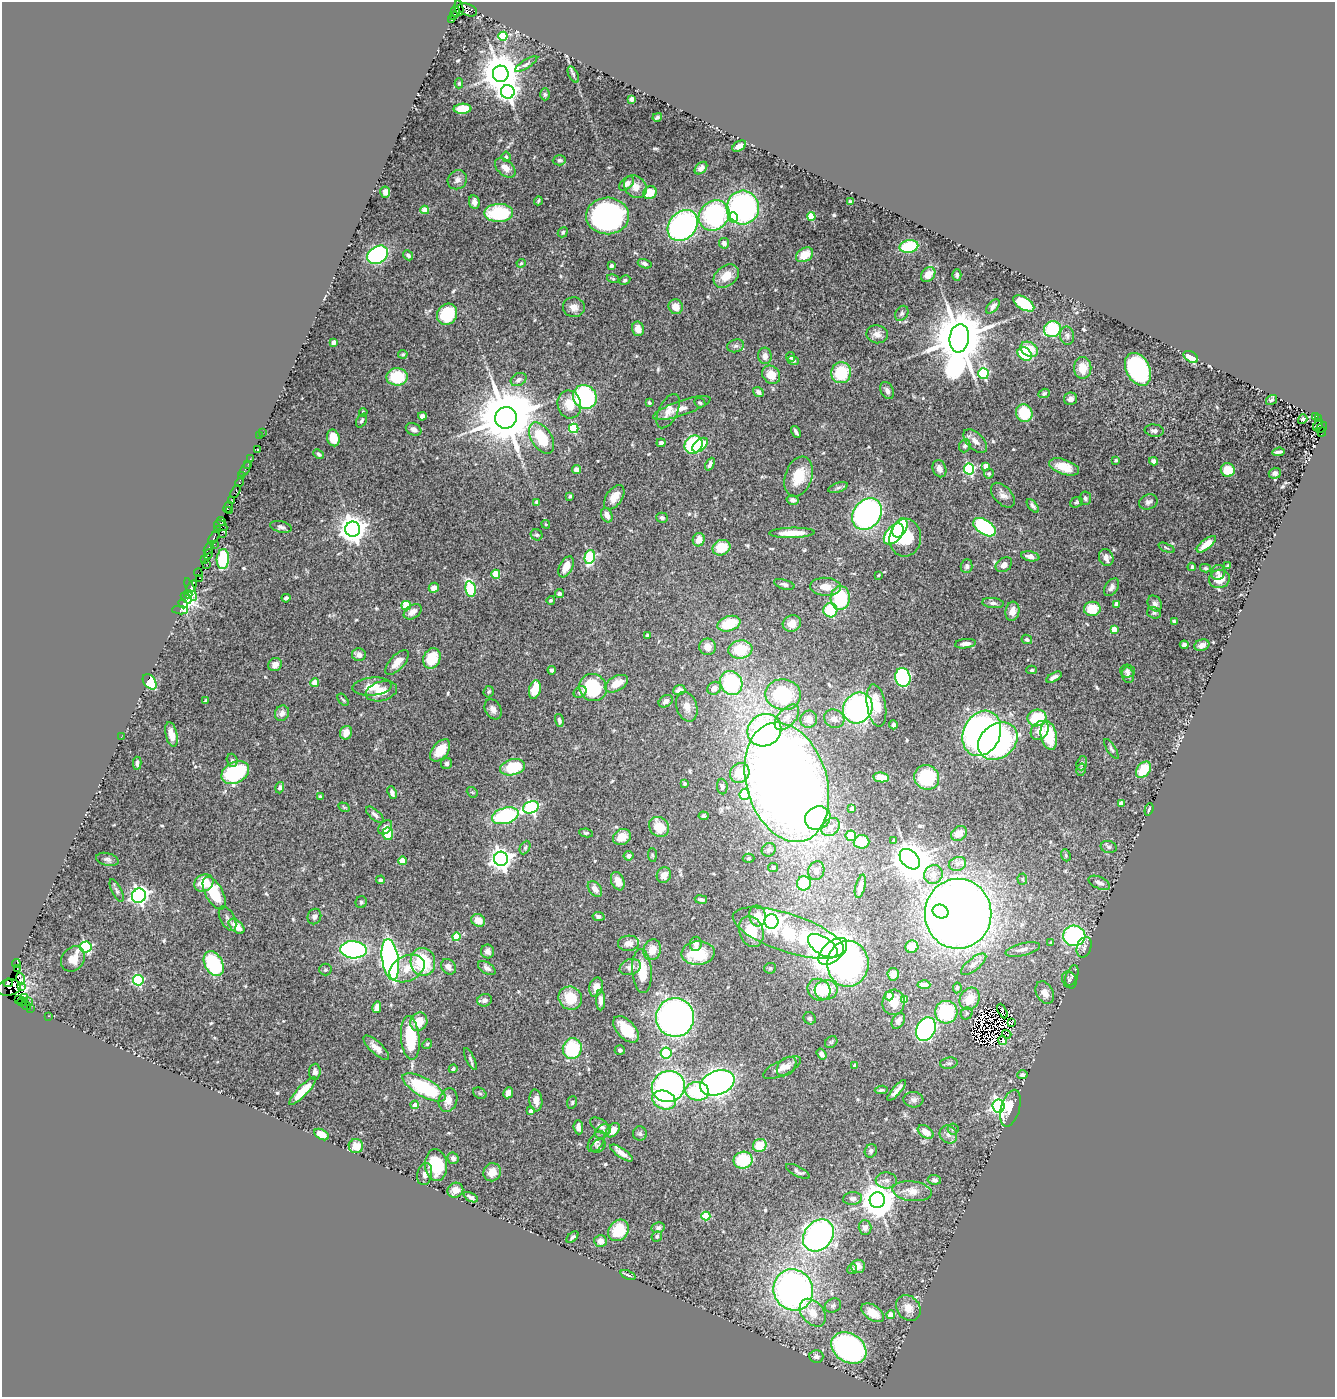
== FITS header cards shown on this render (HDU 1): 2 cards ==
NAXIS1  =                 1333
NAXIS2  =                 1395

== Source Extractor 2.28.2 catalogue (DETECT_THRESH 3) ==
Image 1333 x 1395 px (HDU 1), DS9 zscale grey, 1 PNG px = 1 image px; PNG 1337 x 1399 px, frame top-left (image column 1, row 1395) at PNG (2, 2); each listed source drawn as its Kron ellipse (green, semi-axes under 4 px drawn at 4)
Background 1.48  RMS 0.046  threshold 0.138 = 3 sigma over >= 5 px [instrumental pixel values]
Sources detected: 587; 12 with non-positive FLUX_AUTO (blend fragments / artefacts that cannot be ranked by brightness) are neither listed nor drawn; of the other 575, the 500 brightest by FLUX_AUTO listed and drawn (75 fainter detections omitted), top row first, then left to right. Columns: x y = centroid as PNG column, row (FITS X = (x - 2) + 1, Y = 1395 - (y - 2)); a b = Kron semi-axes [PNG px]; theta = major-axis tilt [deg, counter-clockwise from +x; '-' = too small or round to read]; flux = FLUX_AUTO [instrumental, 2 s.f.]
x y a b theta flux
459 8 8 3 -80 280
468 10 10 6 -23 580
455 11 5 2 - 75
454 16 3 3 - 56
451 20 3 3 - 870
503 36 4 4 - 140
526 64 13 4 33 8.4
501 74 8 8 - 10000
573 75 9 4 -63 6.4
459 83 5 4 - 4.2
508 92 7 7 - 1300
545 94 6 4 89 5.8
631 99 4 4 - 34
462 109 9 5 2 76
657 117 5 3 - 6.2
739 146 7 4 31 16
506 157 5 4 - 5
559 160 7 5 3 6.7
505 168 12 7 -41 26
701 168 7 5 45 12
457 180 10 9 - 14
627 184 9 5 42 16
635 187 12 10 -46 26
385 192 5 5 - 12
650 193 7 6 - 49
538 201 4 3 - 4.4
474 202 7 5 -82 13
850 202 3 3 - 4.7
743 207 17 16 - 660
425 210 4 4 - 60
499 213 14 9 1 180
714 215 16 14 43 500
608 216 21 18 2 990
811 216 4 4 - 110
733 217 5 5 - 86
683 226 17 13 49 790
563 232 5 4 - 5.7
724 243 5 4 - 21
909 247 9 6 11 140
378 255 11 8 33 440
408 255 6 4 -46 9.1
805 255 9 6 32 47
521 263 4 4 - 4.3
645 264 7 4 -18 9.2
611 266 4 3 - 16
928 274 8 6 50 27
957 275 6 4 90 7.3
726 276 14 10 39 52
613 279 6 4 -15 4.7
625 280 6 4 29 5.6
1024 303 12 6 -31 160
993 306 8 5 49 12
574 307 11 10 - 24
676 307 7 7 - 30
902 313 8 6 58 8.1
447 314 11 9 54 160
638 329 7 6 - 28
1052 329 8 8 - 190
877 334 11 9 -11 22
1067 336 9 7 -79 9.6
959 338 14 9 83 24000
333 342 4 3 - 21
735 346 9 6 15 9.3
1029 349 9 7 -31 50
403 354 5 3 - 4.6
1025 354 8 6 -38 160
765 356 8 7 - 18
790 357 5 4 - 6.3
1191 357 8 5 -33 74
793 360 5 4 - 8
1083 368 11 8 90 49
1138 369 17 11 -62 750
841 373 10 10 - 140
983 374 5 5 - 250
771 375 10 8 -49 46
397 377 10 8 2 140
519 380 8 6 30 14
887 391 9 6 -65 13
758 392 5 4 - 14
1044 393 5 4 - 6.3
585 397 12 11 - 390
1071 399 7 6 - 15
1271 400 6 4 34 5.3
649 403 3 3 - 4.8
700 403 6 4 -27 5.4
569 404 14 11 -78 58
682 408 30 7 19 37
668 411 18 9 64 30
363 412 4 3 - 7.4
1024 413 9 8 - 120
422 416 4 4 - 13
1315 417 3 3 - 170
506 418 11 10 - 25000
1303 419 5 4 - 6.6
1318 419 4 2 - 170
362 420 7 5 64 6.1
1318 425 6 3 61 450
1321 427 6 2 39 180
574 428 5 4 - 170
414 429 8 6 -27 12
1154 431 9 6 -7 12
262 432 2 2 - 27
796 432 6 3 -59 8.5
1322 432 5 4 - 170
260 436 2 2 - 16
333 438 8 6 -76 46
542 438 17 10 -58 120
975 441 14 8 -44 24
661 443 4 3 - 6.8
694 445 9 8 - 280
700 445 9 5 42 77
965 446 6 5 - 8.2
257 449 3 2 - 5.6
1279 452 6 3 6 8.9
319 454 6 4 -42 6.6
250 459 2 2 - 53
1116 460 4 3 - 4.4
1154 461 4 4 - 14
248 464 2 2 - 24
710 464 7 4 65 10
986 466 4 4 - 36
1064 467 15 7 -19 49
245 469 8 3 59 100
939 469 9 6 -68 17
969 469 5 5 - 350
576 470 4 4 - 17
1228 470 7 6 - 58
1275 473 6 5 - 12
989 474 5 5 - 6.3
242 476 3 2 - 22
799 476 20 13 71 88
239 482 4 3 - 200
838 488 10 4 18 8.3
235 491 7 4 59 370
1003 495 15 9 -47 20
570 496 4 3 - 4.4
614 497 14 8 56 38
1085 498 7 6 - 8.4
793 500 6 4 -14 12
232 501 3 2 - 94
537 502 4 3 - 8.7
1076 502 7 5 24 5.3
1148 502 9 7 21 12
1033 506 8 4 -51 8.9
228 507 6 3 63 240
230 511 3 3 - 120
867 514 17 13 53 800
607 515 7 5 -66 24
662 518 6 5 - 8
221 522 5 3 - 160
546 524 4 4 - 4.7
221 526 7 5 -30 390
281 527 11 5 -13 8.9
985 527 12 7 -34 290
900 528 10 6 62 91
218 529 3 2 - 58
353 529 7 7 - 4000
792 533 22 5 1 52
222 534 3 2 - 100
894 534 12 7 49 290
537 535 6 5 - 7.1
214 538 8 4 55 540
905 538 19 16 85 160
699 540 7 6 - 30
214 544 2 2 - 72
1206 544 11 5 39 40
209 548 7 3 61 290
721 548 9 7 23 75
1166 548 8 3 -23 5.3
208 554 6 3 58 190
1030 556 9 5 -11 17
590 557 7 5 79 270
1106 558 9 7 -67 19
223 559 10 6 86 150
205 560 4 3 - 110
206 564 2 2 - 32
1004 565 9 6 34 16
967 566 7 6 - 8.9
1228 566 4 3 - 4.5
566 567 11 6 63 40
1192 567 4 3 - 8.5
1205 568 5 4 - 4.6
1218 572 7 7 - 10
198 573 4 2 - 50
496 574 4 4 - 100
879 575 3 3 - 4.6
200 578 3 2 - 91
1219 579 10 9 - 42
784 584 10 4 -16 9.6
191 587 7 3 61 200
826 587 15 9 -4 42
1112 587 10 6 55 13
434 588 5 5 - 25
470 589 8 5 -79 250
191 590 12 3 -68 110
188 594 4 3 - 120
559 594 4 4 - 11
186 598 6 3 -48 190
286 598 4 4 - 10
840 598 12 9 87 180
551 600 4 4 - 4.6
993 603 11 5 -6 9.7
1155 603 8 6 -56 12
183 604 5 4 - 250
1116 604 4 3 - 24
406 606 4 4 - 130
1092 609 8 7 - 73
180 610 8 3 -3 46
830 610 7 7 - 130
1012 611 10 7 80 29
413 612 10 6 33 23
1154 613 7 5 -17 6.2
1174 621 4 3 - 5.9
792 623 9 8 - 36
729 624 12 7 18 100
1114 629 4 4 - 41
648 636 4 4 - 26
1027 639 5 4 - 8
965 644 10 4 6 17
1184 645 4 4 - 7.6
1202 645 8 5 20 17
708 647 8 8 - 30
740 649 12 9 7 110
359 655 7 6 - 17
432 658 10 8 67 89
397 662 15 7 47 29
275 665 7 6 - 21
552 670 4 4 - 10
1032 670 5 4 - 5.3
1127 671 7 6 - 8
1128 675 8 6 -76 11
903 677 9 7 -78 450
1054 677 8 4 29 12
150 682 8 6 -53 180
315 682 4 4 - 58
731 683 12 10 -59 290
616 684 12 7 29 47
372 687 19 9 5 42
593 687 14 13 - 260
714 688 7 6 - 23
535 689 9 5 75 69
679 690 6 5 - 22
381 691 16 9 15 42
489 692 6 5 - 4.9
580 692 7 5 33 8.9
783 695 18 15 -9 200
205 700 4 3 - 4.6
343 700 7 4 -53 4.7
666 701 8 5 34 15
876 705 21 9 -80 63
687 707 15 10 -73 28
858 708 16 14 53 630
493 709 10 7 -60 16
282 713 8 7 - 19
787 717 15 8 48 27
1037 718 9 8 - 130
809 719 9 8 - 27
834 719 10 9 - 19
559 720 7 4 -76 8.2
893 725 4 4 - 8.4
764 730 17 15 30 430
1040 731 10 8 50 39
346 733 7 6 - 32
982 733 23 18 65 1100
171 734 12 6 -77 33
1049 736 14 8 -78 120
121 737 2 2 - 18
998 741 21 17 39 640
1111 749 11 4 -58 7.2
440 750 13 8 51 67
232 760 7 5 -74 6.6
137 763 6 4 -89 9.2
447 763 5 5 - 5.6
1082 763 7 5 72 6.5
513 767 13 8 14 130
1081 770 6 4 77 5
1143 770 9 6 51 88
235 773 14 10 27 380
740 773 10 9 - 67
881 777 8 5 -10 28
927 777 13 12 - 160
787 782 61 40 -74 5000
685 783 3 3 - 7.3
722 787 8 5 -84 7.7
280 788 6 4 72 8.6
392 792 6 4 -68 11
472 792 6 4 -40 4.5
745 794 5 5 - 140
320 797 3 3 - 4.7
1121 803 4 4 - 26
344 807 6 4 -32 4.2
531 807 8 6 23 500
852 809 4 3 - 6.2
1149 809 6 3 72 4.9
375 815 11 5 -41 12
505 816 13 8 16 280
704 816 5 4 - 5.2
818 818 13 11 28 110
385 827 8 5 49 11
659 827 10 9 - 81
831 827 10 8 43 22
586 833 7 4 -9 5
388 834 6 5 - 95
959 834 8 7 - 26
851 836 5 5 - 90
622 837 9 7 28 42
894 840 3 3 - 4.5
861 842 8 6 5 51
525 847 7 5 63 5.9
1109 847 8 6 -16 6.7
769 850 7 6 - 11
652 855 7 4 -87 4.4
1066 855 6 4 -71 4.6
628 856 5 5 - 13
749 858 6 4 -1 4.2
107 859 11 6 -14 11
501 859 7 7 - 2100
910 859 12 8 -46 7200
402 861 4 4 - 65
957 864 9 6 15 13
773 867 5 4 - 5.9
816 871 9 8 - 18
664 875 8 7 - 23
933 875 10 9 - 21
1022 879 5 5 - 4.4
380 880 4 4 - 6.9
618 881 9 6 -68 30
204 883 10 8 26 64
804 883 7 7 - 110
1099 883 11 6 -23 17
860 886 12 5 75 16
595 889 9 6 -51 17
117 891 12 5 -65 8.3
214 893 18 8 -62 120
139 896 7 6 - 1100
701 899 6 3 -9 6.3
361 902 6 5 - 7.5
940 911 8 6 -25 130
958 914 35 33 -90 4100
757 916 10 8 -78 45
314 917 8 6 66 11
598 917 6 4 -12 7.7
227 918 13 7 -62 11
478 920 7 6 - 33
771 921 7 7 - 2100
237 926 9 5 -42 40
751 931 16 12 -71 79
788 933 58 19 -18 340
1074 936 11 10 - 440
456 937 4 4 - 84
628 943 10 7 3 24
1051 943 4 3 - 5.2
696 944 7 6 - 14
823 946 17 9 -33 1200
86 947 6 5 - 380
912 947 6 6 - 42
1084 947 10 7 71 11
1023 949 17 6 14 19
353 950 13 8 -4 730
652 950 10 8 74 38
488 951 7 6 - 16
833 951 17 9 42 1300
698 953 16 12 3 120
73 959 13 11 51 41
390 959 20 8 -81 1100
423 962 14 12 -78 170
16 964 4 2 - 79
214 964 13 9 -62 250
848 964 23 20 88 1100
974 964 15 6 38 17
448 967 8 6 -49 16
630 967 11 7 19 22
407 968 18 12 25 50
487 968 10 5 -33 13
770 968 6 5 - 4.2
17 969 3 3 - 140
325 970 6 6 - 5.4
642 971 22 9 -86 75
893 974 6 6 - 17
1072 976 11 5 70 7.4
21 979 6 3 -71 150
138 980 5 5 - 350
1069 980 9 7 -62 9.3
8 983 4 3 - 250
924 985 6 4 -2 20
22 986 3 3 - 50
596 987 9 6 76 26
9 988 12 8 8 250
957 988 5 4 - 5.4
819 990 12 10 -34 66
826 990 11 10 - 82
1045 993 12 8 -61 31
889 996 4 4 - 59
24 997 3 3 - 58
570 998 12 11 - 84
19 999 3 2 - 82
970 999 12 9 60 45
484 1000 7 6 - 13
601 1000 10 4 -88 17
905 1000 4 4 - 46
22 1002 5 2 - 130
28 1002 3 2 - 30
893 1002 13 11 83 39
26 1006 5 3 - 170
377 1007 6 4 77 35
30 1008 2 2 - 54
1002 1011 8 3 -63 20
946 1012 11 11 - 190
967 1013 6 5 - 6.1
49 1016 3 2 - 63
675 1017 19 19 - 1300
810 1018 6 6 - 7.1
898 1021 8 6 59 13
419 1022 9 8 - 53
1012 1023 4 2 - 8.3
626 1029 16 9 -46 83
926 1029 12 9 64 520
1007 1034 5 2 - 4.9
410 1038 22 9 -85 150
1003 1040 4 4 - 4.5
831 1042 7 5 45 5
427 1044 5 4 - 4.1
376 1048 16 6 -44 21
572 1049 10 9 - 170
620 1050 5 5 - 6.6
666 1053 5 5 - 190
821 1054 6 4 -56 9.6
470 1059 12 4 -64 7.2
949 1063 9 5 8 8
854 1065 4 4 - 4.6
787 1066 11 8 44 19
782 1068 21 7 26 28
453 1069 4 3 - 6.7
315 1072 8 6 85 11
1022 1075 5 4 - 9.1
717 1083 18 12 20 1400
424 1087 24 9 -29 250
668 1087 17 15 25 780
881 1090 7 3 6 5.7
897 1090 13 4 49 18
302 1091 18 5 46 60
697 1091 12 9 -6 200
480 1093 7 5 -30 6
508 1093 6 4 64 17
448 1100 12 9 74 29
536 1100 11 6 -84 21
664 1100 12 9 -21 150
913 1100 10 7 -5 12
572 1102 6 5 - 5.4
415 1105 4 4 - 18
998 1106 6 6 - 950
1010 1108 19 9 74 49
531 1111 4 3 - 16
600 1126 11 6 -34 14
578 1127 7 4 -85 16
953 1129 5 5 - 6.5
613 1130 8 5 47 33
603 1132 8 6 46 9.2
926 1132 9 5 -34 26
322 1134 8 5 -30 50
640 1134 7 7 - 7.3
948 1135 9 8 - 17
596 1142 12 6 57 12
760 1145 7 6 - 67
356 1146 7 7 - 45
598 1146 8 6 38 7
871 1151 7 5 63 8.2
621 1153 13 5 -35 20
453 1158 6 5 - 9.9
743 1160 9 8 - 150
436 1165 16 11 -83 120
798 1171 13 5 -27 10
492 1172 9 8 - 28
425 1174 11 7 79 14
886 1180 11 8 -5 16
934 1180 6 5 - 7.7
455 1190 8 7 - 25
912 1191 20 9 -7 38
471 1197 8 3 -28 10
853 1198 9 6 6 10
877 1200 8 7 - 6800
706 1216 4 4 - 120
865 1227 7 6 - 14
658 1228 6 5 - 8.1
618 1230 11 9 52 81
818 1235 17 14 50 1000
657 1236 5 5 - 5.7
572 1237 7 4 42 7.1
601 1241 6 6 - 20
858 1266 7 6 - 18
852 1269 5 4 - 7.6
628 1275 8 3 -21 5.8
793 1290 21 19 -63 1300
833 1306 8 6 26 9.3
908 1308 14 11 -52 33
813 1313 16 11 -50 45
873 1313 13 7 -34 60
891 1315 4 4 - 54
849 1348 19 14 -34 700
816 1356 7 6 - 9.2
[75 fainter detections neither listed nor drawn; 12 non-positive-flux detections neither listed nor drawn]